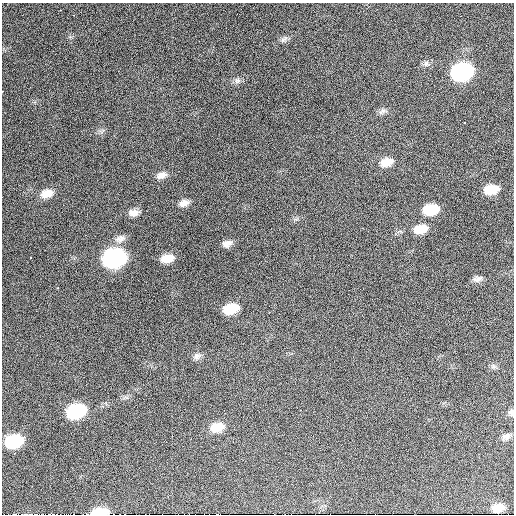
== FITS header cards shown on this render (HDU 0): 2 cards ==
NAXIS1  =                  512  /
NAXIS2  =                  512  /

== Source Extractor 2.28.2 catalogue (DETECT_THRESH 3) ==
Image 512 x 512 px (HDU 0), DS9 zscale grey, 1 PNG px = 1 image px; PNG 516 x 516 px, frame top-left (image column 1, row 512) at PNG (2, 3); no overlay
Background 900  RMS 28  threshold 85.5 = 3 sigma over >= 5 px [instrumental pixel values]
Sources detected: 31; all 31 listed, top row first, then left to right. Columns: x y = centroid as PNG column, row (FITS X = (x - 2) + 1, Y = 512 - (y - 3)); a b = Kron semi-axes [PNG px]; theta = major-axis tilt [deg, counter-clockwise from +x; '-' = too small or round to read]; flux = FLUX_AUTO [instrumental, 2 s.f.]
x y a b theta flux
363 11 2 2 - 1400
284 39 13 4 23 5500
426 63 8 6 75 5300
462 72 14 10 12 340000
237 81 9 6 15 6300
382 111 12 6 24 6400
386 162 15 9 15 20000
162 175 13 8 22 12000
491 189 14 9 11 38000
47 193 14 10 14 21000
184 203 12 8 15 11000
431 210 14 9 12 56000
133 213 11 8 -3 12000
420 229 14 9 11 28000
120 239 14 10 28 13000
227 244 12 8 18 11000
31 257 3 2 - 1300
114 258 15 11 13 480000
167 258 14 8 12 25000
477 279 12 7 13 8000
58 288 3 2 - 1200
231 309 14 9 13 47000
197 356 10 8 25 8100
493 366 8 6 -17 4800
76 411 14 10 15 150000
511 412 9 7 70 6200
217 427 15 10 15 30000
506 437 11 8 18 8000
14 441 14 10 13 110000
498 508 10 7 14 17000
100 512 14 5 2 53000
At the frame edge (FLAGS 8, measured only in part): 2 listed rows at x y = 511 412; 100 512